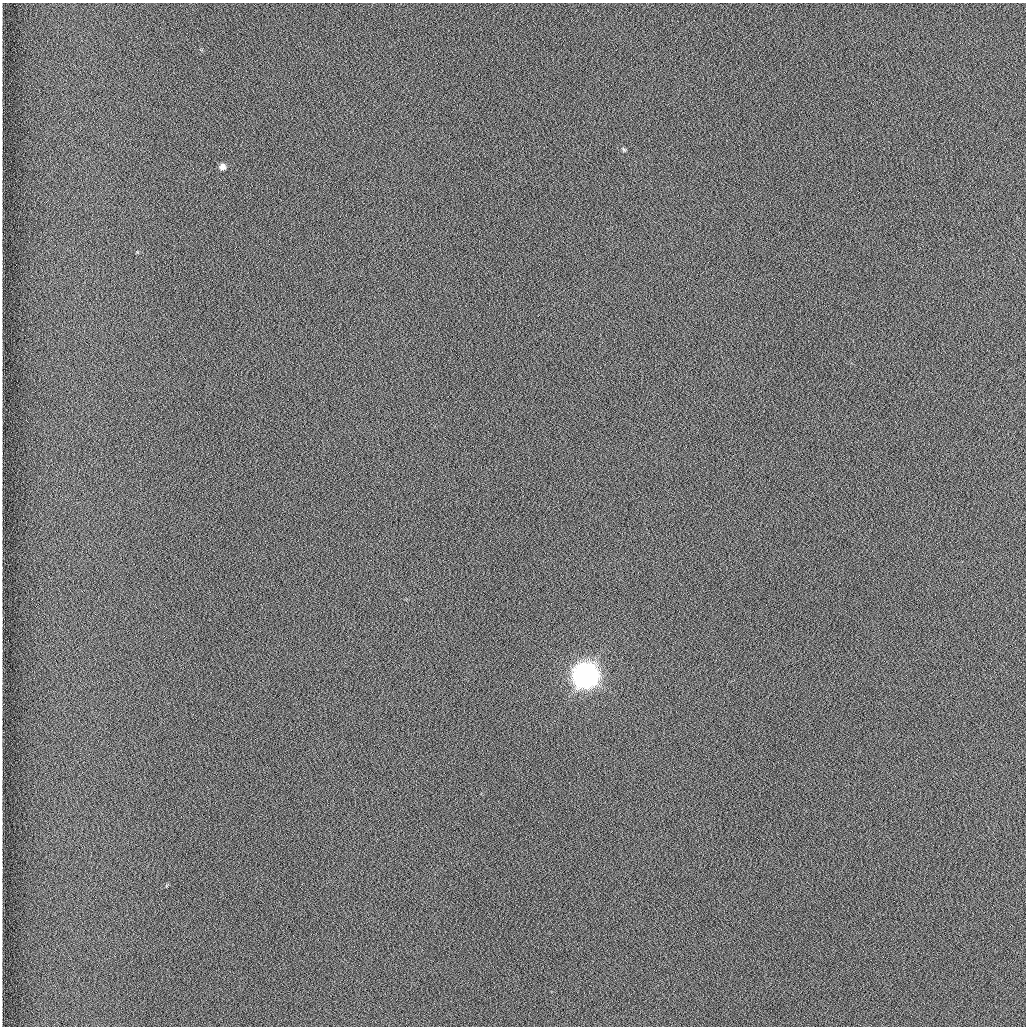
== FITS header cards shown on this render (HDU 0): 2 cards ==
NAXIS1  =                 1024 /fastest changing axis
NAXIS2  =                 1024 /next to fastest changing axis

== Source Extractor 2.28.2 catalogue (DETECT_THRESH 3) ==
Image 1024 x 1024 px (HDU 0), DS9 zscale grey, 1 PNG px = 1 image px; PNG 1028 x 1028 px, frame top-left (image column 1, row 1024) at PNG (2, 3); no overlay
Background 1260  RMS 5.9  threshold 17.7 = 3 sigma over >= 5 px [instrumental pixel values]
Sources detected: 3; all 3 listed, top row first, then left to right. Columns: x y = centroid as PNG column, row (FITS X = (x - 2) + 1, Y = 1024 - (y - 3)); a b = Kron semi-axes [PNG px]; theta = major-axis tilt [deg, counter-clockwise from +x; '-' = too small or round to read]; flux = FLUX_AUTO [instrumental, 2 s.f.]
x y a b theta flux
624 150 7 4 -58 530
222 167 6 5 - 2100
585 675 9 9 - 710000